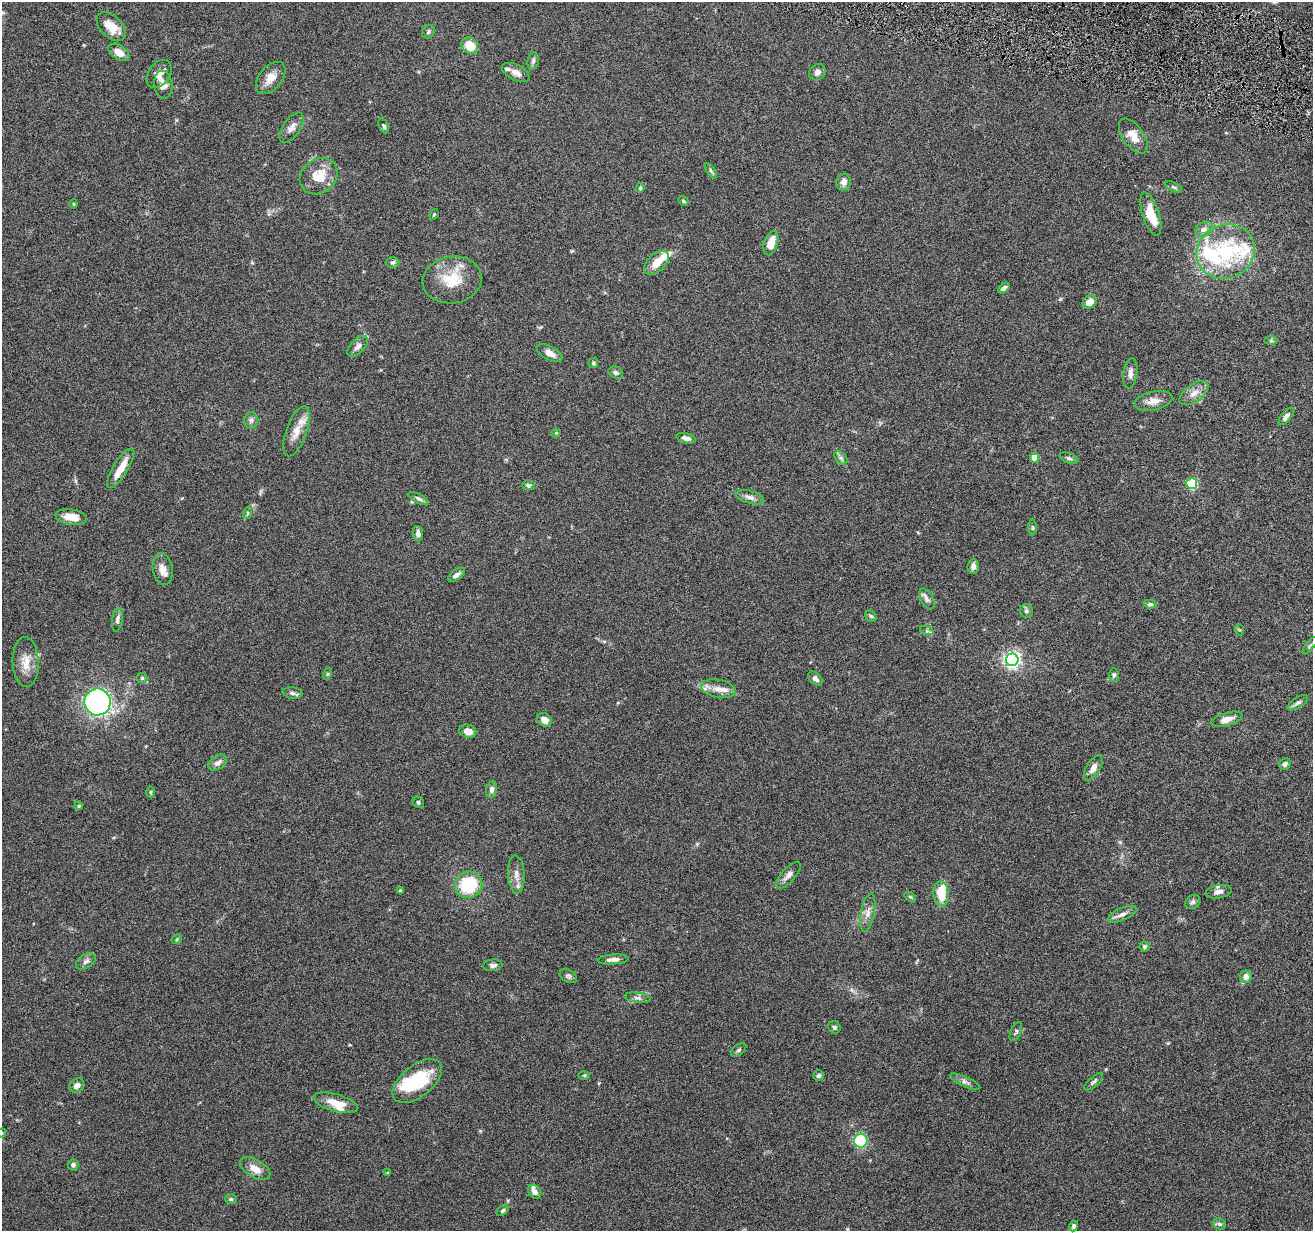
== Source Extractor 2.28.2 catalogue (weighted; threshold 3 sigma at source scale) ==
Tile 10 of 4 x 4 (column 2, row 3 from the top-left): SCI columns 1313-2623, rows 1483-2711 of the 5244 x 5296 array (HDU 1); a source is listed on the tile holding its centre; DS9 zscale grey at full resolution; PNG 1315 x 1233 px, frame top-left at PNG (2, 2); each listed source drawn as its Kron ellipse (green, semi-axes under 4 px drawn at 4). Shown black and unused: <1% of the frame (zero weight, under 4 of 8 exposures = <1% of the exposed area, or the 3 px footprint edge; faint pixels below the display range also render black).
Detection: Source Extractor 2.28.2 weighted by HDU 2 'WHT'; one run over the whole footprint, this tile lists its part. Background 0.0779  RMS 0.0044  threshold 0.0181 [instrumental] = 3 sigma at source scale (4.09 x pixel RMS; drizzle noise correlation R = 1.36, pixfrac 0.8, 0.05/0.05 arcsec/px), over >= 5 px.
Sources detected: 135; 1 inside a brighter object's white glare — neither listed nor drawn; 10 inside a brighter listed object's ellipse — not listed separately; the other 124 listed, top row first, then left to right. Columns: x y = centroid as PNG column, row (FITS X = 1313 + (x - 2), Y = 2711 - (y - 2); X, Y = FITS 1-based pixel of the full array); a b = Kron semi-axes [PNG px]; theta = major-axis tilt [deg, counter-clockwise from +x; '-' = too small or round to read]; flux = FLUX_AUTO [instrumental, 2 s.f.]
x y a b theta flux
111 27 18 10 -45 6.8
428 32 7 6 - 0.83
470 46 9 7 -44 7.3
119 52 12 7 -34 3.4
533 61 9 5 81 1
516 72 15 8 -27 2.7
817 72 9 7 37 1.6
159 74 15 10 54 3.4
271 78 19 11 51 4.6
163 85 14 9 -82 3.3
384 126 8 4 -66 0.73
292 127 17 8 55 2.7
1133 136 20 10 -55 5.1
711 171 9 4 -55 0.79
319 176 20 16 39 8.6
844 182 8 7 - 2.1
1174 187 9 4 -27 0.69
640 188 5 3 - 0.54
683 201 5 4 - 0.55
74 204 5 3 - 0.41
434 214 5 3 - 0.47
1151 214 22 8 -72 8.5
1204 229 9 7 33 1.7
771 243 12 6 73 5.8
1226 252 29 27 24 30
393 263 7 5 0 0.83
656 263 14 8 41 6.2
452 280 30 23 8 13
1004 288 6 4 40 1.2
1090 302 8 6 36 4.1
1271 341 6 4 0 0.62
358 346 13 7 45 1.8
550 353 14 7 -28 2.9
593 363 5 5 - 0.53
616 373 7 5 -30 0.86
1130 373 15 7 82 2
1194 393 17 8 35 3.3
1153 401 19 9 13 3.7
1286 416 10 5 51 1.6
251 420 8 7 - 1.3
296 431 26 10 70 5.6
556 433 4 4 - 0.46
686 438 10 5 -14 1.5
841 458 8 5 -45 1.1
1035 458 4 4 - 6.7
1069 458 10 5 -19 0.96
121 468 23 7 58 5.8
1192 484 5 5 - 34
529 485 6 5 - 1.1
750 497 14 6 -15 2
418 498 11 5 -27 1.2
247 513 6 4 71 0.56
71 517 16 7 -9 4.8
1032 528 8 4 -90 0.54
418 534 7 5 -85 1.4
973 566 7 5 84 1.7
163 569 16 10 -81 3.5
456 575 10 5 36 1.6
927 599 11 6 -63 1.5
1150 604 6 4 -9 0.73
1026 611 7 6 - 1
871 616 6 5 - 0.63
117 620 12 5 82 1.4
1240 630 5 3 - 0.42
927 631 7 4 -18 0.72
1310 645 10 3 49 0.53
1012 660 6 6 - 130
26 662 25 13 -88 5.9
327 674 6 3 71 0.5
1114 675 7 5 87 0.74
142 678 5 5 - 0.7
815 679 8 5 -44 1.4
718 689 17 9 -11 3.9
293 693 10 6 -8 1.2
98 702 13 13 - 75
1298 703 11 5 33 1.2
1227 719 16 6 16 3
544 720 8 6 -32 2.8
468 731 8 6 -13 2.7
218 763 10 6 32 1.8
1285 764 6 5 - 1.2
1093 768 14 6 59 2.6
491 790 8 5 79 1.5
150 792 5 3 - 0.49
418 802 6 5 - 0.73
79 806 4 3 - 0.43
516 874 19 8 -86 3.1
788 875 17 6 49 2.3
469 885 14 13 - 19
400 891 4 3 - 0.83
1219 892 13 6 9 1.9
941 894 12 8 -83 9
910 897 6 4 -29 0.52
1193 902 8 6 36 1.1
868 912 19 6 78 2.7
1122 914 16 6 22 2.2
177 939 5 4 - 0.51
1144 946 5 5 - 0.63
613 959 15 5 4 2
86 961 11 6 32 1.5
493 965 9 6 6 1.3
568 976 9 6 -30 1
1246 977 6 6 - 2.7
637 998 13 5 -8 1.4
834 1027 6 5 - 0.72
1016 1032 10 5 65 0.9
739 1050 9 5 38 0.82
584 1075 6 4 1 0.48
818 1076 5 5 - 1
417 1081 29 15 39 19
965 1082 16 5 -24 1.6
1094 1082 12 5 41 1.1
77 1085 8 6 38 2
336 1103 23 8 -15 6
2 1133 4 4 - 0.38
861 1141 7 6 - 18
73 1165 6 5 - 0.99
255 1169 17 9 -31 4
388 1173 4 4 - 0.54
535 1192 8 5 -52 1.8
231 1199 6 5 - 0.65
503 1211 6 4 39 0.64
1219 1224 7 5 -22 0.87
1074 1226 5 4 - 0.89
Isophote crosses this tile's border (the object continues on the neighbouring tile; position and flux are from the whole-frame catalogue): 1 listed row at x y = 2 1133